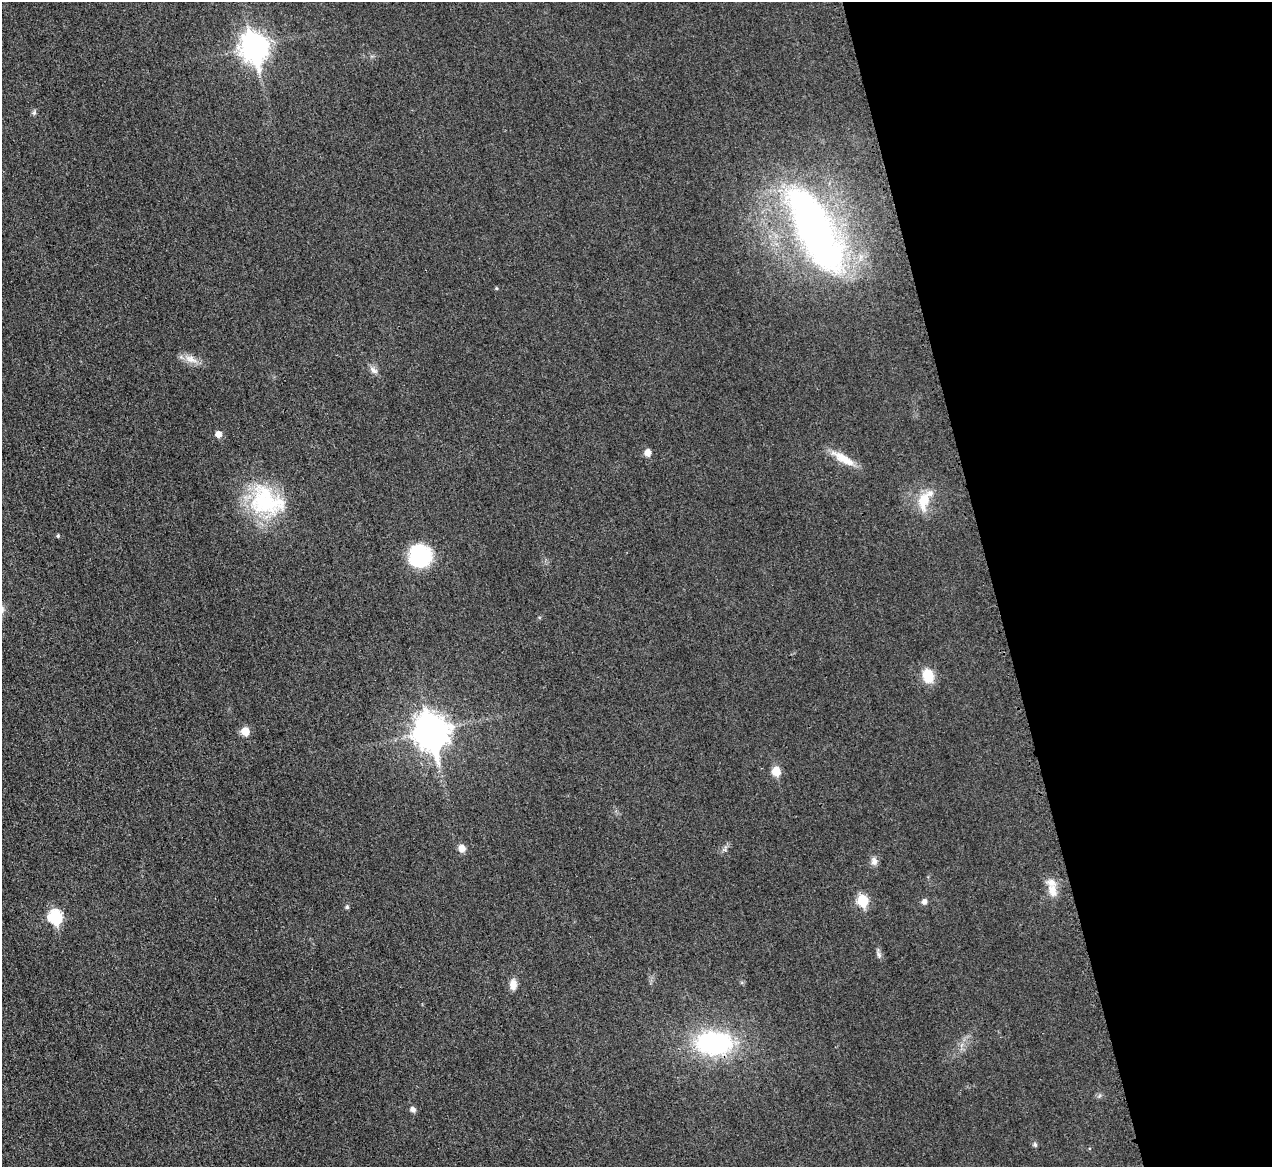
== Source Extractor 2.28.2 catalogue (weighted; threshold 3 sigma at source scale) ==
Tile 12 of 4 x 4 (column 4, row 3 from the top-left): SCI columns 3825-5094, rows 1435-2599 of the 5097 x 5078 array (HDU 1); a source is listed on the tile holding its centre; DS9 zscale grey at full resolution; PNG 1274 x 1169 px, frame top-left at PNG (2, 2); no overlay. Shown black and unused: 22% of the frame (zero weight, under 3 of 4 exposures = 1% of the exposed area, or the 3 px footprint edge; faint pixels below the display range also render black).
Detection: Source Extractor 2.28.2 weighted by HDU 2 'WHT'; one run over the whole footprint, this tile lists its part. Background 0.0431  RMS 0.0064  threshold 0.0286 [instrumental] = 3 sigma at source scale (4.5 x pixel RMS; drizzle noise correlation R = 1.50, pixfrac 1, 0.05/0.05 arcsec/px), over >= 5 px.
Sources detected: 30; all 30 listed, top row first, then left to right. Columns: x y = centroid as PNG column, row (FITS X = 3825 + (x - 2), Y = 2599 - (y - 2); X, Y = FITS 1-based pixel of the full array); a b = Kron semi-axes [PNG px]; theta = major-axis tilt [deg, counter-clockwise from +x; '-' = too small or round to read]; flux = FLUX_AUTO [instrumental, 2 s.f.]
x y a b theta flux
254 47 12 9 -75 640
34 112 7 5 69 1.3
815 229 100 35 -63 270
496 288 4 4 - 0.78
191 359 19 10 -25 6.5
374 370 13 6 -44 2.9
218 434 6 5 - 5.2
648 453 6 5 - 6.5
843 458 34 9 -31 12
923 500 25 14 79 16
266 501 47 36 -30 59
58 536 4 4 - 0.87
420 556 26 25 - 38
928 676 18 13 -73 12
245 731 6 6 - 13
432 732 13 11 -76 1200
776 771 6 5 - 18
462 848 8 8 - 4.6
725 849 11 4 69 1.8
874 861 11 8 -85 3.4
1053 890 19 12 -74 9.3
863 900 7 6 - 37
924 902 6 5 - 3
347 907 5 5 - 1.3
55 917 8 7 - 68
879 954 11 6 -66 2
513 984 12 7 88 5.7
714 1043 36 22 -1 94
413 1109 7 6 - 2.6
1035 1144 5 5 - 1.5
Overlapping masked pixels (flux is a lower limit): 1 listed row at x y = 714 1043